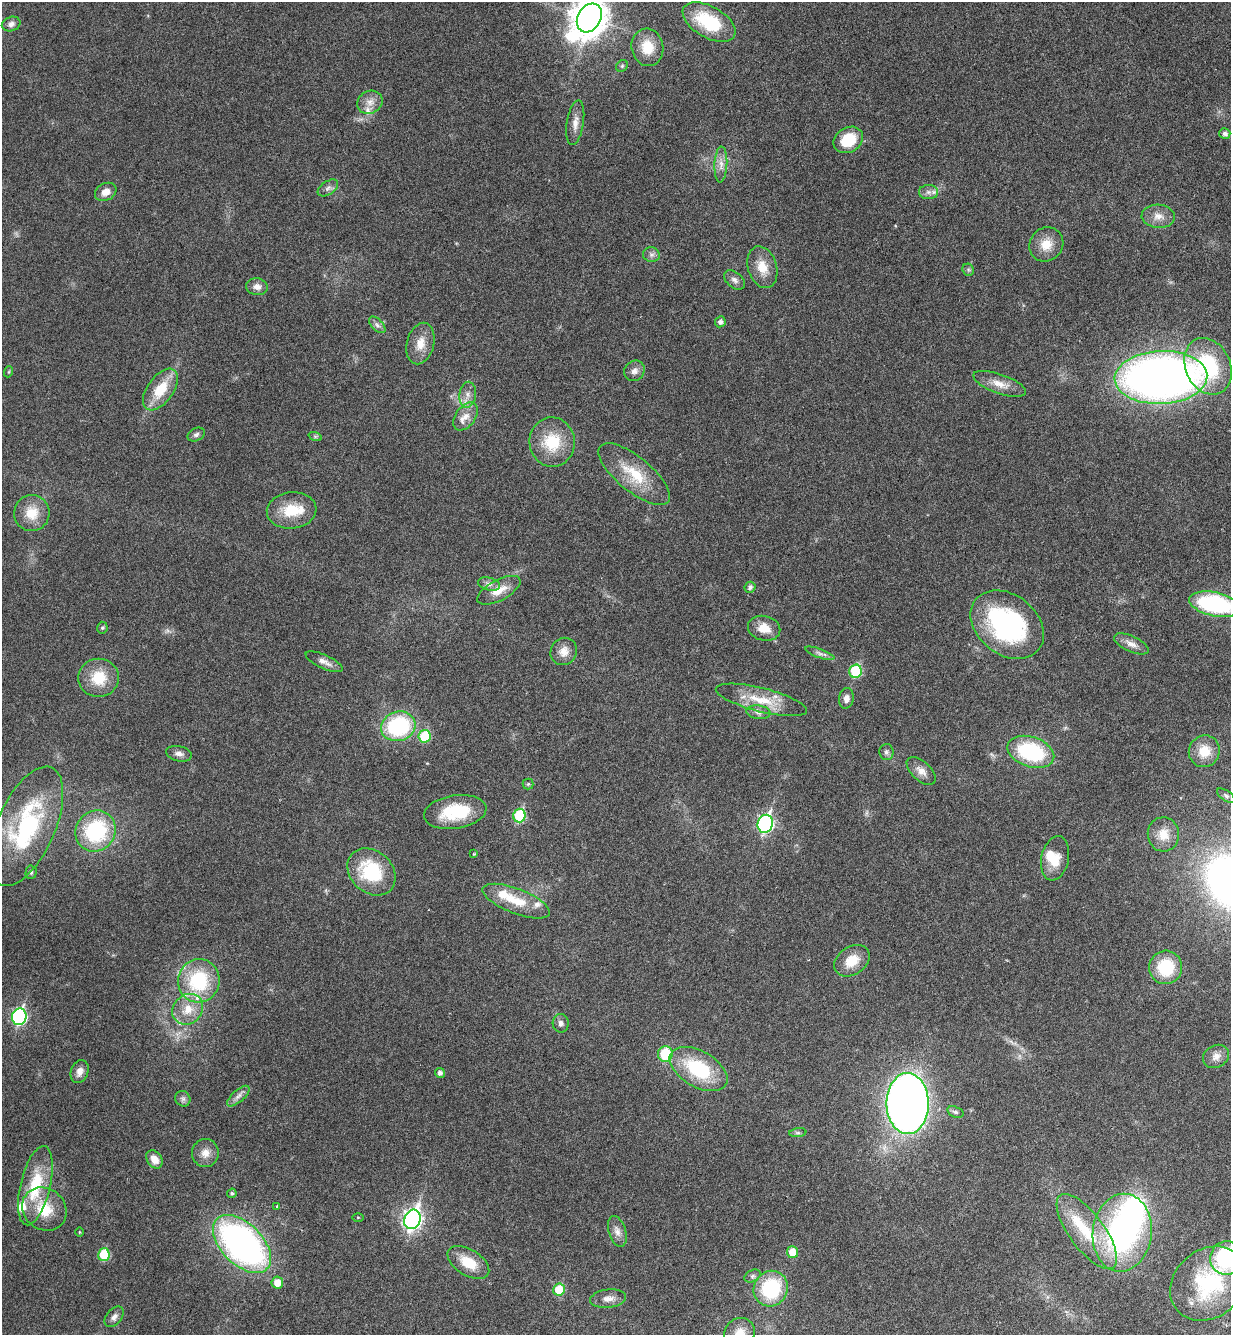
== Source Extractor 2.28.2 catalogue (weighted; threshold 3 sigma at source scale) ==
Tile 6 of 4 x 4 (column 2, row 2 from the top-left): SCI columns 1452-2680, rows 2742-4074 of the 5486 x 5479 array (HDU 1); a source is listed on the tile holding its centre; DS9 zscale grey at full resolution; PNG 1233 x 1337 px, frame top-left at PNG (2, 2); each listed source drawn as its Kron ellipse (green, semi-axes under 4 px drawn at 4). Nothing masked; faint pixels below the display range render black.
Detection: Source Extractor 2.28.2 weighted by HDU 2 'WHT'; one run over the whole footprint, this tile lists its part. Background 0.0331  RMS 0.0029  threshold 0.012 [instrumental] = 3 sigma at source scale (4.09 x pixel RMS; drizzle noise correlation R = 1.36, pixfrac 0.8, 0.05/0.05 arcsec/px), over >= 5 px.
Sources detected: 123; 2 inside a brighter object's white glare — neither listed nor drawn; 7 inside a brighter listed object's ellipse — not listed separately; the other 114 listed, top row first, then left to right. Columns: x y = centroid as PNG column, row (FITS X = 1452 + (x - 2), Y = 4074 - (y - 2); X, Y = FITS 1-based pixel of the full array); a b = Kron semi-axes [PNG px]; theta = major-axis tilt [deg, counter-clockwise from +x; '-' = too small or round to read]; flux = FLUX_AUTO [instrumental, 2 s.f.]
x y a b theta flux
589 18 15 11 60 510
709 22 29 15 -30 15
11 24 9 7 18 1.3
647 47 19 16 -77 6
622 66 6 5 - 0.45
370 102 13 11 29 2.2
575 123 23 8 81 2.3
1225 133 6 5 - 0.89
848 140 15 12 31 8.7
721 164 18 6 87 1.9
328 188 11 6 34 1
106 192 11 8 28 2.3
928 192 9 7 -1 1.2
1158 216 16 11 -4 2.6
1046 244 18 16 47 4.2
651 255 8 7 - 0.95
762 267 21 14 -73 4.5
968 270 6 5 - 0.48
734 280 12 7 -40 1.2
257 287 11 8 -9 1.6
720 322 5 5 - 0.99
377 325 10 5 -45 0.86
420 344 21 13 75 3.9
1208 366 29 22 -65 22
634 371 11 9 47 1.5
8 372 5 3 - 0.28
1161 377 46 26 3 210
1000 384 28 9 -20 3.4
160 390 24 13 54 7.4
468 395 13 8 81 1.9
466 416 16 10 54 2.7
196 435 9 6 27 0.72
315 436 7 4 -19 0.44
552 442 25 22 -85 9.7
634 474 44 17 -39 10
292 510 25 18 6 7.5
32 513 18 17 - 5.4
489 584 11 6 -15 1.2
750 587 5 5 - 0.84
499 590 24 10 28 3.7
1215 604 26 12 -12 31
1007 625 40 30 -38 43
102 628 6 5 - 0.37
764 628 16 12 -13 3.9
1131 644 19 7 -25 2
564 651 14 13 - 2.6
820 653 15 4 -20 1
324 662 20 7 -24 1.7
855 671 7 6 - 16
99 678 20 19 - 7.4
846 698 10 7 81 1.5
761 700 47 12 -14 7.8
758 712 12 7 -7 1.2
398 726 17 14 17 27
425 736 6 6 - 11
1204 751 16 15 - 5.2
886 752 8 7 - 0.78
1031 752 24 15 -18 22
179 754 13 7 -13 1.3
921 771 18 9 -43 2.2
528 784 5 5 - 0.39
1226 796 10 5 -35 0.63
455 812 31 16 9 11
519 816 7 6 - 16
765 824 9 7 76 54
26 826 64 29 66 35
95 831 21 19 53 22
1163 834 17 15 -84 4.2
474 854 3 3 - 0.25
1055 858 22 13 78 5.1
31 872 7 5 88 0.5
371 872 26 20 -42 16
516 901 36 12 -21 7.2
852 961 19 14 35 5.4
1166 967 17 16 - 11
199 981 22 20 78 18
188 1009 16 14 45 5
19 1017 8 7 - 44
561 1023 9 8 - 1
665 1054 8 7 - 10
1216 1056 14 10 30 1.8
699 1069 32 18 -30 17
80 1071 12 8 68 1.7
440 1073 5 5 - 0.91
238 1096 14 6 42 1.2
183 1099 8 7 - 0.83
908 1103 30 21 -90 240
955 1112 8 5 -17 0.67
798 1133 9 4 8 0.55
205 1153 14 13 - 2.6
154 1159 10 7 -57 2.6
35 1186 40 15 77 12
232 1193 5 4 - 0.45
277 1206 3 3 - 0.28
44 1209 23 20 -39 8.3
358 1217 5 4 - 0.27
412 1219 10 8 71 110
617 1231 16 8 -73 1.8
79 1232 5 3 - 0.22
1087 1232 45 17 -53 13
1122 1233 39 29 83 59
242 1244 35 20 -45 98
792 1252 6 5 - 4.8
104 1255 6 5 - 9.5
1226 1258 17 16 - 22
468 1263 23 13 -32 5.7
752 1276 9 5 27 0.68
277 1283 6 6 - 3.1
1208 1284 41 34 41 21
771 1289 18 17 - 18
559 1290 6 5 - 8.4
608 1299 18 9 7 1.8
114 1317 12 7 50 1.1
740 1333 16 15 - 3.4
Isophote crosses this tile's border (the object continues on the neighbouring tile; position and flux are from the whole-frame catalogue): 4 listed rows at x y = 589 18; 1215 604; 1226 1258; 740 1333